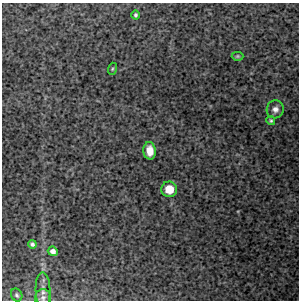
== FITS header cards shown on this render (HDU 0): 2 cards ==
NAXIS1  =                  297 /Length X axis
NAXIS2  =                  298 /Length Y axis

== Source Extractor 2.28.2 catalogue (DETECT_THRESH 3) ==
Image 297 x 298 px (HDU 0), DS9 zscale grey, 1 PNG px = 1 image px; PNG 301 x 302 px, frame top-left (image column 1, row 298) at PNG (2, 3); each listed source drawn as its Kron ellipse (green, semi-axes under 4 px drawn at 4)
Background 5730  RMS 340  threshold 1030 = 3 sigma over >= 5 px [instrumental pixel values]
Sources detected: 12; all 12 listed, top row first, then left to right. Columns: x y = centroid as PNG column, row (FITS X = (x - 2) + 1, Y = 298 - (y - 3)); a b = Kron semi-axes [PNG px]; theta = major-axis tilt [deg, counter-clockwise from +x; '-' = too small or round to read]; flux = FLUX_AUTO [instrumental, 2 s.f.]
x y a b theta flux
135 15 4 4 - 43000
237 56 6 4 1 31000
112 69 6 4 72 31000
275 109 9 8 - 120000
271 121 4 4 - 39000
150 151 9 6 -85 270000
169 189 8 7 - 410000
32 244 4 4 - 58000
53 251 5 4 - 100000
43 290 18 7 -88 140000
17 295 7 5 -62 43000
43 298 8 8 - 84000
At the frame edge (FLAGS 8, measured only in part): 1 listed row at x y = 43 298